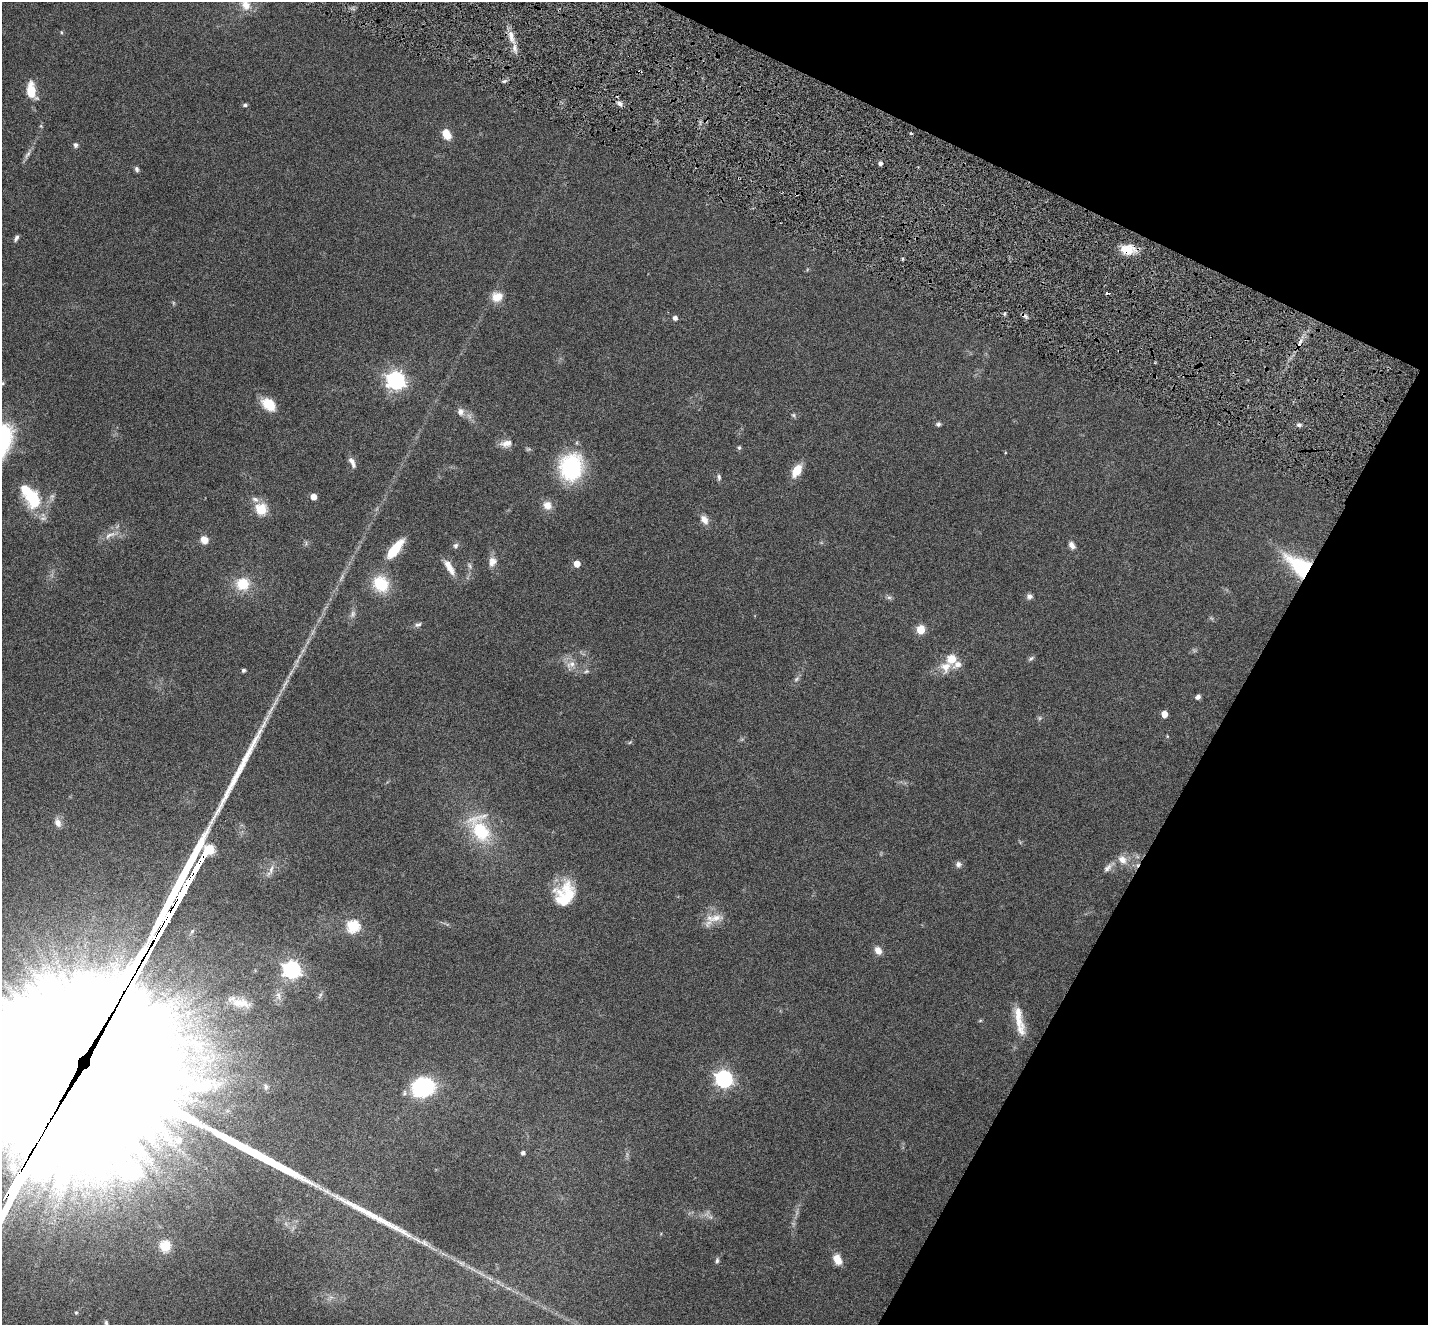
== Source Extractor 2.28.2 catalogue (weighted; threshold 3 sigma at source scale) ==
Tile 8 of 4 x 4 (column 4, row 2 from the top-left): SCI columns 4361-5786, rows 2936-4258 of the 5796 x 5871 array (HDU 1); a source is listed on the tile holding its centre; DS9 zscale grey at full resolution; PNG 1430 x 1327 px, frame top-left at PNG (2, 2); no overlay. Shown black and unused: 22% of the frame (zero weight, under 5 of 9 exposures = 5% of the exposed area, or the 3 px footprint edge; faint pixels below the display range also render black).
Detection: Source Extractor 2.28.2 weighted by HDU 2 'WHT'; one run over the whole footprint, this tile lists its part. Background 0.0535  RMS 0.0043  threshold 0.0177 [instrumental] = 3 sigma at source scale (4.09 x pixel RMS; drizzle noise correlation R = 1.36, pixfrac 0.8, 0.05/0.05 arcsec/px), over >= 5 px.
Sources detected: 109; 5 too faint to see at this stretch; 4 inside a brighter object's white glare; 2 cosmic-ray / hot-pixel residue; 2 long thin detections or spike segments (spike, bleed or trail) — not listed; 6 inside a brighter listed object's ellipse — not listed separately; the other 90 listed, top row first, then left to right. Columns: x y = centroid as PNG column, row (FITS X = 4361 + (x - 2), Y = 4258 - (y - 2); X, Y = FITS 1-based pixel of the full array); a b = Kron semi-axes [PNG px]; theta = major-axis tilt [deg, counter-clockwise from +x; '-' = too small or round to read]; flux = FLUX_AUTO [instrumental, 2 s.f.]
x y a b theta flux
246 5 15 12 -59 4.4
61 32 5 3 - 0.36
511 36 18 7 -73 4.5
640 71 7 3 -3 0.57
31 93 17 10 89 7.9
620 103 7 6 - 1.5
245 105 6 4 9 0.72
446 134 13 9 -65 4.6
75 145 6 6 - 1
27 154 14 5 54 1.5
880 163 4 4 - 1.3
137 169 7 5 -68 0.96
16 238 8 4 59 1
1127 249 18 11 -1 7.5
497 297 14 12 12 4.9
1004 314 5 3 - 0.59
675 318 5 4 - 1.7
1300 343 16 5 71 2.3
396 380 7 7 - 190
269 404 18 12 -40 8
460 412 11 9 -88 2.2
793 415 6 5 - 0.65
938 424 6 5 - 0.95
1299 425 6 5 - 1
506 443 15 9 6 3.2
739 448 6 5 - 0.63
352 461 10 7 -47 1.7
571 467 33 28 80 30
797 470 13 8 58 7.5
719 477 8 5 -89 0.95
314 497 4 4 - 4.4
32 498 23 16 -63 19
255 499 11 7 -31 1.7
547 505 11 10 - 3.8
261 509 6 6 - 27
704 520 12 8 -56 2.8
110 535 20 7 24 3.5
204 540 8 7 - 3.8
1072 545 9 6 -58 1.9
455 546 8 6 57 1.1
395 549 27 9 52 12
492 562 13 10 68 3
577 564 5 5 - 5
1300 566 34 18 -36 30
450 568 19 8 -60 4.4
243 584 15 14 - 9.9
381 584 18 15 -49 14
1029 596 7 7 - 1.4
889 597 7 4 -1 0.81
418 625 10 5 22 1
921 629 5 5 - 13
1031 658 8 5 40 0.85
952 659 7 7 - 7.5
571 664 14 8 20 2.9
946 667 16 14 66 5.7
243 670 3 3 - 1
586 671 7 5 21 0.8
796 679 8 5 37 0.94
1198 697 6 5 - 1.3
271 710 22 5 60 3.1
1164 714 5 4 - 4.7
630 742 6 4 20 0.51
58 823 11 8 -67 2.5
480 829 38 21 -65 24
1122 860 12 9 -48 3.7
958 864 8 8 - 1.4
1107 868 14 7 45 2
271 870 20 5 65 2.3
566 898 27 25 30 15
714 918 27 9 9 5.2
353 926 6 6 - 40
192 931 7 4 45 0.61
878 951 10 8 -56 2.7
291 970 7 7 - 150
278 996 11 6 -73 1.7
240 1003 27 11 -10 6.4
980 1021 6 3 19 0.41
1020 1030 21 13 -86 4.9
90 1064 79 49 62 34000
724 1079 7 7 - 140
266 1087 8 5 -81 0.95
423 1087 19 15 13 38
179 1140 7 7 - 2.3
523 1153 4 4 - 1.2
13 1167 14 10 -86 4.7
165 1246 6 5 - 28
837 1259 11 8 -62 4.8
717 1260 8 5 88 0.81
76 1313 5 4 - 0.51
106 1323 9 5 -89 0.96
Overlapping masked pixels (flux is a lower limit): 5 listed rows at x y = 640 71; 1127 249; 1300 343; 1300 566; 90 1064
Isophote crosses this tile's border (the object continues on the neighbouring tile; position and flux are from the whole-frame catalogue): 3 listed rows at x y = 246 5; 90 1064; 106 1323